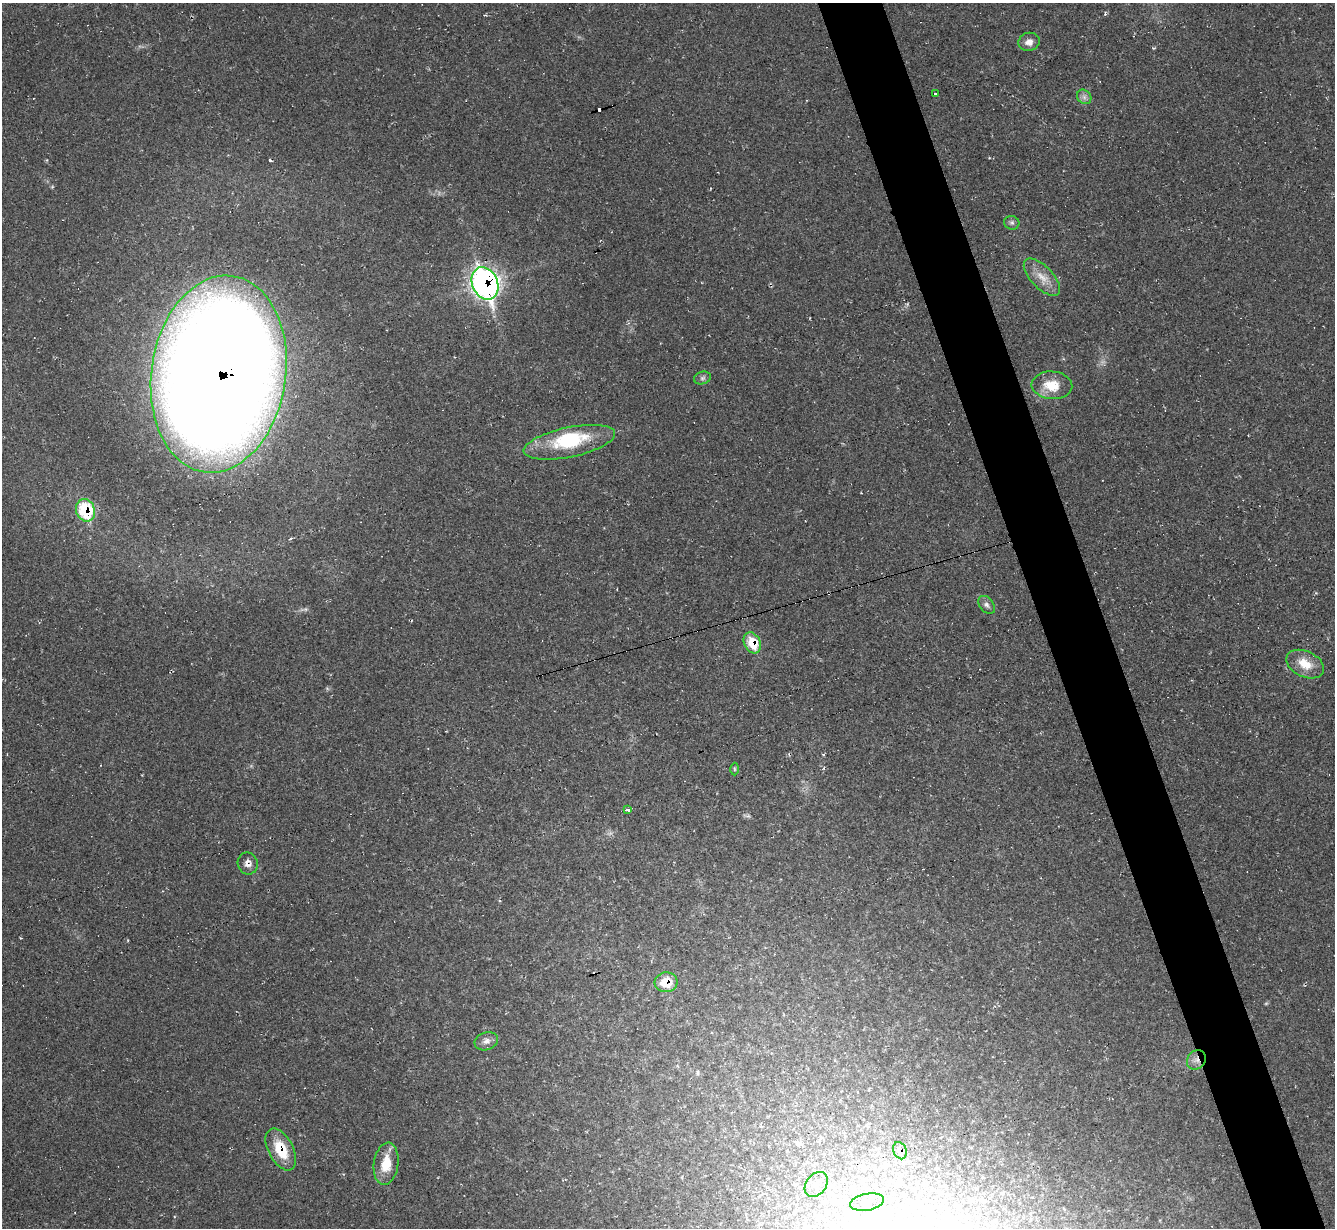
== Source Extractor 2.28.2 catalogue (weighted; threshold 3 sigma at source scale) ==
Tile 6 of 4 x 4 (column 2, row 2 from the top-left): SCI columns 1337-2669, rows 2722-3947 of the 5336 x 5318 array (HDU 1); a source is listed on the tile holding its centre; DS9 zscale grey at full resolution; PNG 1337 x 1230 px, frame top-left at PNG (2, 3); each listed source drawn as its Kron ellipse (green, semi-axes under 4 px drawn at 4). Shown black and unused: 5% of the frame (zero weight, under 2 of 3 exposures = <1% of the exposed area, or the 3 px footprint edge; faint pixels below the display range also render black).
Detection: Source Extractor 2.28.2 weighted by HDU 2 'WHT'; one run over the whole footprint, this tile lists its part. Background 0.0503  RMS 0.0068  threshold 0.0305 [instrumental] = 3 sigma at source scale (4.5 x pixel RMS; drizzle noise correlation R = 1.50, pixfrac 1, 0.05/0.05 arcsec/px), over >= 5 px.
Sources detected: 30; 1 inside a brighter object's white glare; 4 cosmic-ray / hot-pixel residue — neither listed nor drawn; the other 25 listed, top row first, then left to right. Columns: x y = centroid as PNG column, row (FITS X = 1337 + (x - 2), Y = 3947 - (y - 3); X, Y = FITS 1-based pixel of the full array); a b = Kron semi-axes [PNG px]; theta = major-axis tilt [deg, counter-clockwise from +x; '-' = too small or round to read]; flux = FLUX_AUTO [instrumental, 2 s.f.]
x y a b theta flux
1029 42 11 9 16 4.4
935 93 3 3 - 2.4
1084 97 8 6 -47 2.4
1012 223 7 6 - 1.8
1042 277 23 11 -46 9.8
485 283 17 12 -68 330
219 374 99 67 81 2500
702 378 8 6 16 1.7
1052 385 20 14 -4 16
569 442 46 15 12 35
85 510 11 9 -71 39
987 605 10 6 -52 2.5
752 643 11 8 -62 17
1305 664 20 12 -25 12
734 769 6 4 -89 0.95
628 809 4 3 - 7.8
248 863 11 10 - 4.2
666 982 11 10 - 15
486 1041 12 8 17 3.9
1196 1060 10 9 - 4.6
281 1149 23 12 -62 22
900 1151 9 6 -69 4.7
386 1164 21 12 82 15
816 1184 14 10 51 6.5
867 1202 17 8 11 5.7
Overlapping masked pixels (flux is a lower limit): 9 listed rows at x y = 485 283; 219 374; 85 510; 752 643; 248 863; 666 982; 1196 1060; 281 1149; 900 1151